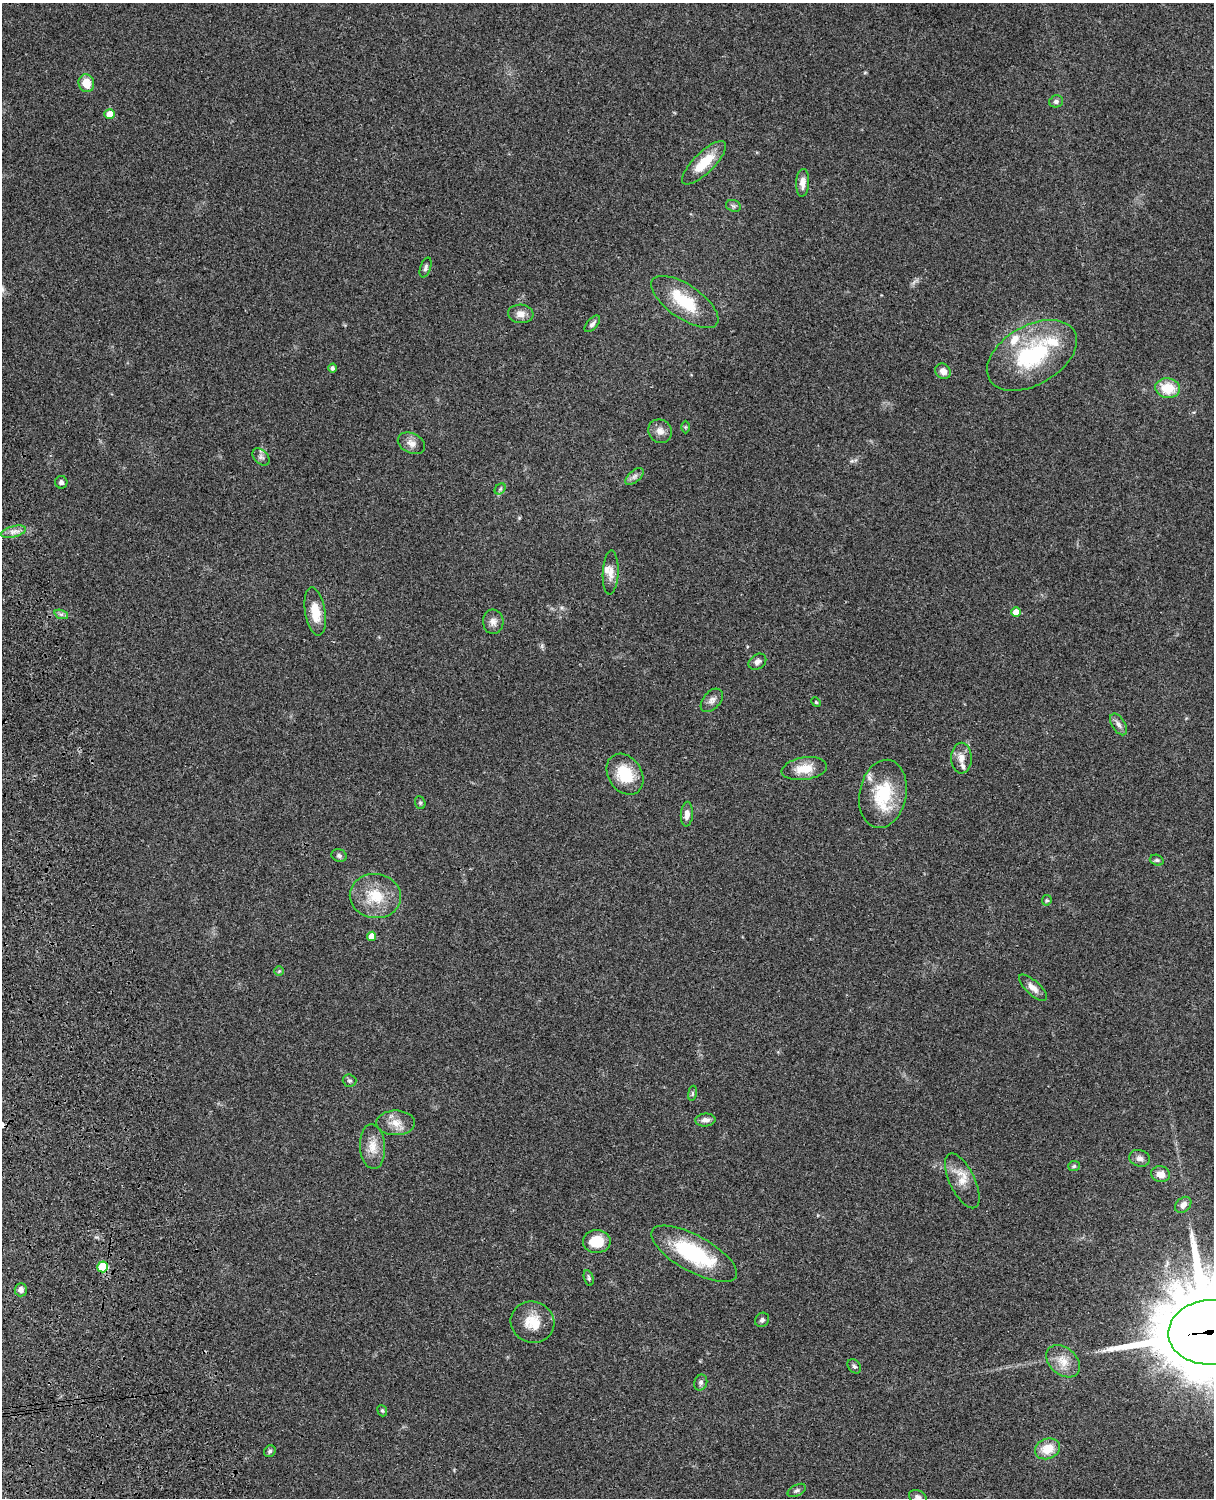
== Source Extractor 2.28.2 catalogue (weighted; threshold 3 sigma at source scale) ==
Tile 7 of 4 x 3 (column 3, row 2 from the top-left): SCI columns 2546-3757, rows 1773-3268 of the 5088 x 4927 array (HDU 1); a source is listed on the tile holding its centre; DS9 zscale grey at full resolution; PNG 1216 x 1500 px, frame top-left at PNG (2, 3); each listed source drawn as its Kron ellipse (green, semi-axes under 4 px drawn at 4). Shown black and unused: <1% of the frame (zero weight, under 3 of 4 exposures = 6% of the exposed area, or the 3 px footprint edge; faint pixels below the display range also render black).
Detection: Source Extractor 2.28.2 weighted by HDU 2 'WHT'; one run over the whole footprint, this tile lists its part. Background 0.0958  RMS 0.0062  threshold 0.0279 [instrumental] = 3 sigma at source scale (4.5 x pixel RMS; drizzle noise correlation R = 1.50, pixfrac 1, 0.05/0.05 arcsec/px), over >= 5 px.
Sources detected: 76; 6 inside a brighter listed object's ellipse — not listed separately; the other 70 listed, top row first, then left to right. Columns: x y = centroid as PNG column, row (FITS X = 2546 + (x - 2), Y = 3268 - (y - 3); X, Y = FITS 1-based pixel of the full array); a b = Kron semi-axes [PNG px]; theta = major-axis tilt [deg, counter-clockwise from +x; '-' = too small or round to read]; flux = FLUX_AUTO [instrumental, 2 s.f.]
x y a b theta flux
86 83 9 7 -76 9.5
1056 101 7 6 - 2
110 114 5 5 - 8.6
704 163 29 10 45 16
803 183 14 6 87 4.3
733 206 8 5 -22 1.3
426 268 10 5 72 1.6
685 302 39 17 -34 25
521 314 13 9 -5 4.2
592 324 10 5 48 1.9
1032 355 49 29 30 60
332 368 4 4 - 1.4
943 371 8 7 - 4.1
1168 388 12 10 -9 15
685 427 6 4 90 0.81
660 431 12 11 - 4.5
411 443 14 9 -26 4.2
261 457 10 7 -44 2.1
634 476 11 5 41 2.3
61 482 6 6 - 1.6
500 489 6 4 46 1.1
14 532 12 5 14 3.4
611 572 22 8 87 5.4
315 612 24 10 -81 12
1016 612 4 4 - 6.9
61 614 7 4 -18 1.4
493 622 12 10 -84 3.7
757 662 9 7 35 2.4
712 700 13 8 48 3.2
816 702 5 4 - 0.63
1118 724 12 6 -58 2.6
961 758 15 10 -89 5.4
804 769 23 11 9 12
625 774 22 16 -56 19
883 794 34 23 79 32
420 803 6 5 - 1
687 814 12 6 86 3.6
339 856 8 6 -18 1.7
1157 860 7 5 -19 1.2
375 896 25 22 -7 20
1047 900 5 5 - 0.89
372 936 5 4 - 6.1
279 971 5 5 - 0.83
1033 988 18 7 -43 4.2
349 1081 7 6 - 1.2
692 1093 8 4 81 0.98
705 1120 10 6 5 2.9
396 1123 19 12 0 7.6
373 1147 22 12 -86 8.7
1140 1158 10 8 -15 2.7
1074 1166 6 5 - 1
1161 1174 9 8 - 5.3
962 1181 30 12 -64 9.8
1183 1205 9 7 43 3.2
597 1241 14 11 1 14
694 1254 48 18 -29 50
103 1267 5 5 - 29
589 1278 8 4 -75 1.3
21 1290 6 6 - 2.8
762 1320 7 6 - 1.6
532 1322 22 20 -22 13
1210 1332 42 32 3 13000
1063 1361 19 13 -41 9.2
854 1366 8 6 -51 1.3
701 1382 8 6 66 1.6
382 1411 6 4 -68 0.93
1048 1449 13 10 22 12
270 1451 6 5 - 1.1
797 1490 10 5 27 1.6
918 1497 9 6 -23 2.2
Overlapping masked pixels (flux is a lower limit): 2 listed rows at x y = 103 1267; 1210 1332
Isophote crosses this tile's border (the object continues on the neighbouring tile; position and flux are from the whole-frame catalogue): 2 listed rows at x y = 1210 1332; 918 1497